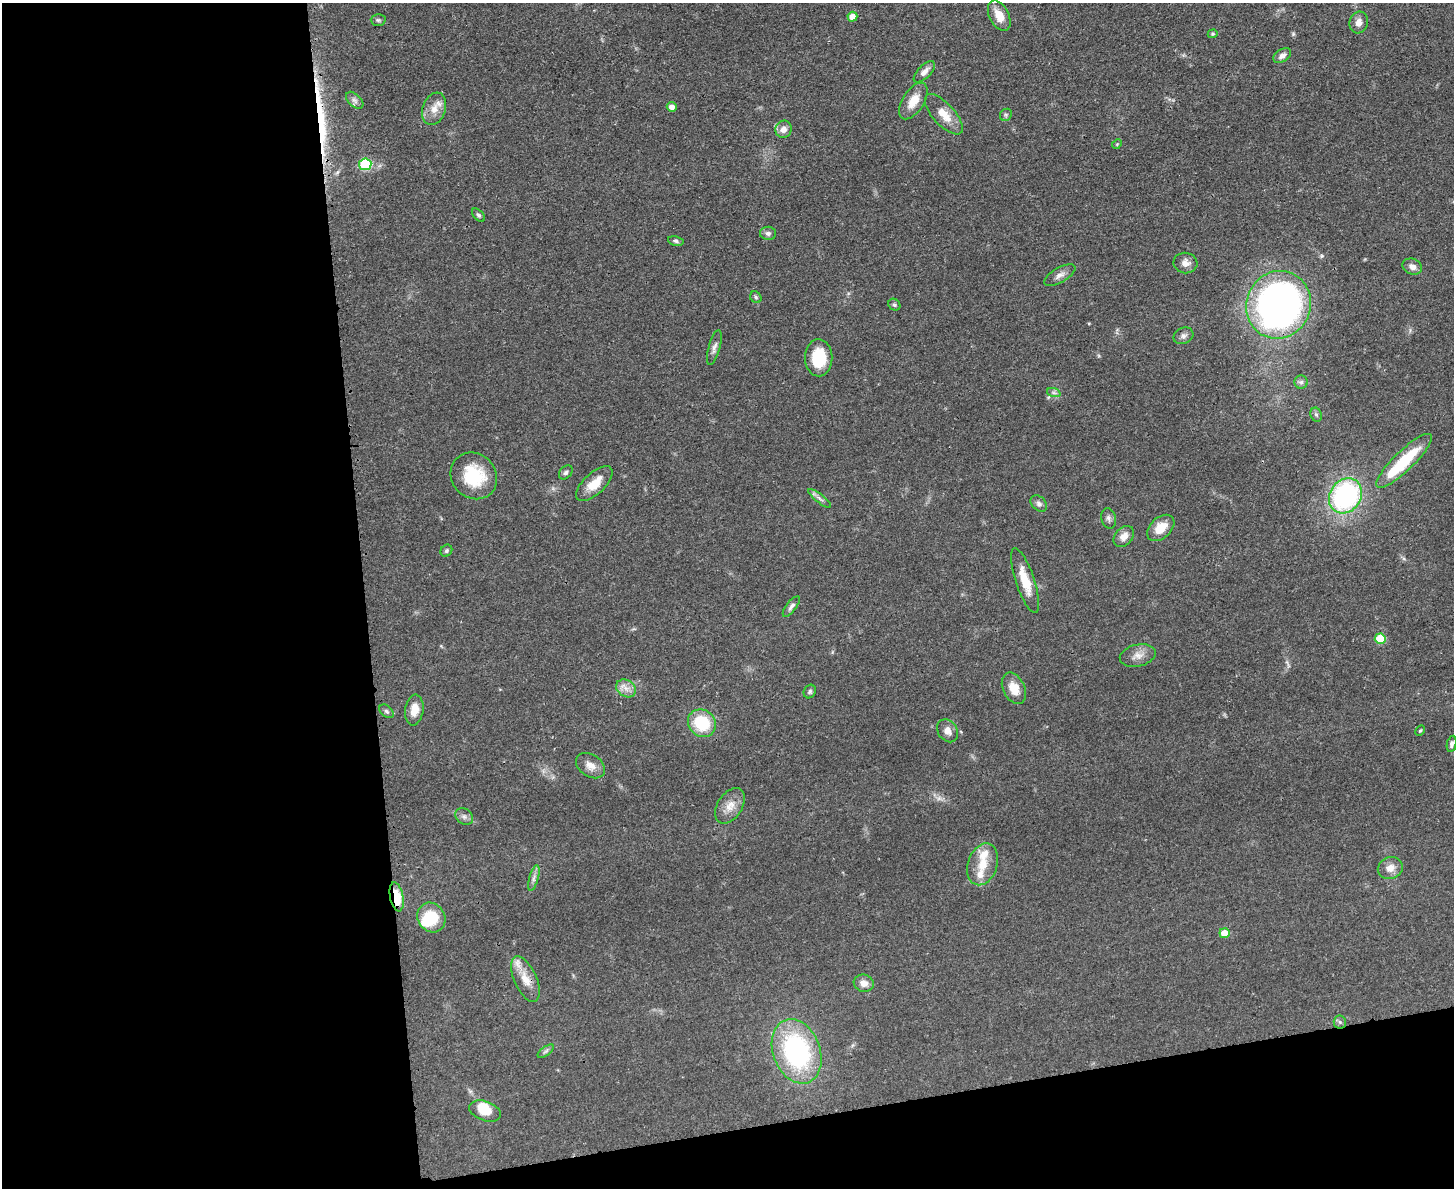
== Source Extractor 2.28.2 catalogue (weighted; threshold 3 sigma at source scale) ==
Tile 10 of 3 x 4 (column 1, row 4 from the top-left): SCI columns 142-1593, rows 12-1197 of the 4750 x 4765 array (HDU 1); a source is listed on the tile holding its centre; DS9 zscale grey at full resolution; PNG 1456 x 1190 px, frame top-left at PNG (2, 3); each listed source drawn as its Kron ellipse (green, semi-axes under 4 px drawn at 4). Shown black and unused: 31% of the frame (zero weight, under 3 of 4 exposures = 2% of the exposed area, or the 3 px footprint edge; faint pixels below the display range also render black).
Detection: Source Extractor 2.28.2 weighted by HDU 2 'WHT'; one run over the whole footprint, this tile lists its part. Background 0.0459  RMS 0.0051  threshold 0.0232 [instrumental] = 3 sigma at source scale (4.5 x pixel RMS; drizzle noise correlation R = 1.50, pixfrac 1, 0.05/0.05 arcsec/px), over >= 5 px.
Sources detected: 78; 1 too faint to see at this stretch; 3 inside a brighter object's white glare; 1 long thin detection or spike segment (spike, bleed or trail) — neither listed nor drawn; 3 inside a brighter listed object's ellipse — not listed separately; the other 70 listed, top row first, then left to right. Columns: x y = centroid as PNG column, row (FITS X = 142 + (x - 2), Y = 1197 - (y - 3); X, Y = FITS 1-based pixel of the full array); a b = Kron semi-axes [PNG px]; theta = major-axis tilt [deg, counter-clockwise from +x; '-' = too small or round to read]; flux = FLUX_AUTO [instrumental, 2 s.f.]
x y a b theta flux
999 16 16 9 -62 7.1
852 17 5 5 - 4.7
378 20 7 6 - 1.1
1359 23 11 9 73 3.6
1213 34 5 4 - 0.64
1282 56 10 6 34 2.7
924 72 13 6 45 3.1
355 100 10 6 -45 1.8
913 101 20 10 58 7.9
672 107 5 4 - 3.1
434 109 17 11 71 5.8
944 114 25 11 -48 8.7
1006 115 6 5 - 0.97
784 129 9 8 - 4
1117 144 5 4 - 0.65
365 164 6 6 - 40
478 215 8 5 -46 1.1
768 233 8 6 -2 1.5
676 241 8 4 -13 1.1
1185 263 12 10 -8 3.5
1412 267 10 7 -24 3
1060 275 17 7 30 3.3
756 297 6 5 - 1
894 305 6 5 - 0.88
1278 305 34 32 65 290
1183 336 10 8 25 2
714 347 18 5 75 2.4
819 358 18 14 -89 19
1301 382 6 6 - 1.4
1054 393 7 4 -19 1.2
1316 415 7 5 -68 1.1
1404 461 37 10 44 28
566 472 8 5 48 1.3
474 476 24 22 -45 25
594 484 23 10 43 8.9
1345 496 18 15 54 86
820 498 14 4 -38 1.7
1039 503 9 7 -46 1.8
1109 518 10 7 -76 1.9
1161 528 16 10 43 9.4
1124 536 12 8 46 4.3
446 551 6 5 - 0.99
1025 581 34 9 -71 11
791 607 12 5 53 1.8
1380 639 5 5 - 19
1138 656 18 11 13 4.9
626 688 10 8 -32 3.7
1014 688 16 11 -64 8
810 692 7 5 59 1.2
414 710 15 9 82 6.7
387 711 8 5 -40 1.3
702 723 15 13 -42 22
948 731 12 9 -55 3.6
1420 731 5 4 - 0.63
1452 744 8 4 79 1.6
590 766 16 11 -34 5
730 806 19 12 57 6.2
464 816 9 7 -38 2.1
983 864 21 14 71 9.6
1390 868 13 11 23 4.7
534 878 13 4 74 2.1
397 897 15 6 -79 12
431 917 15 13 -53 16
1224 933 5 5 - 8.3
525 979 24 11 -66 8
864 983 10 8 -17 4.1
1340 1022 6 6 - 1.2
546 1051 9 4 35 1.3
797 1051 33 23 -70 87
485 1111 17 9 -19 8.7
Overlapping masked pixels (flux is a lower limit): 1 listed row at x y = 397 897